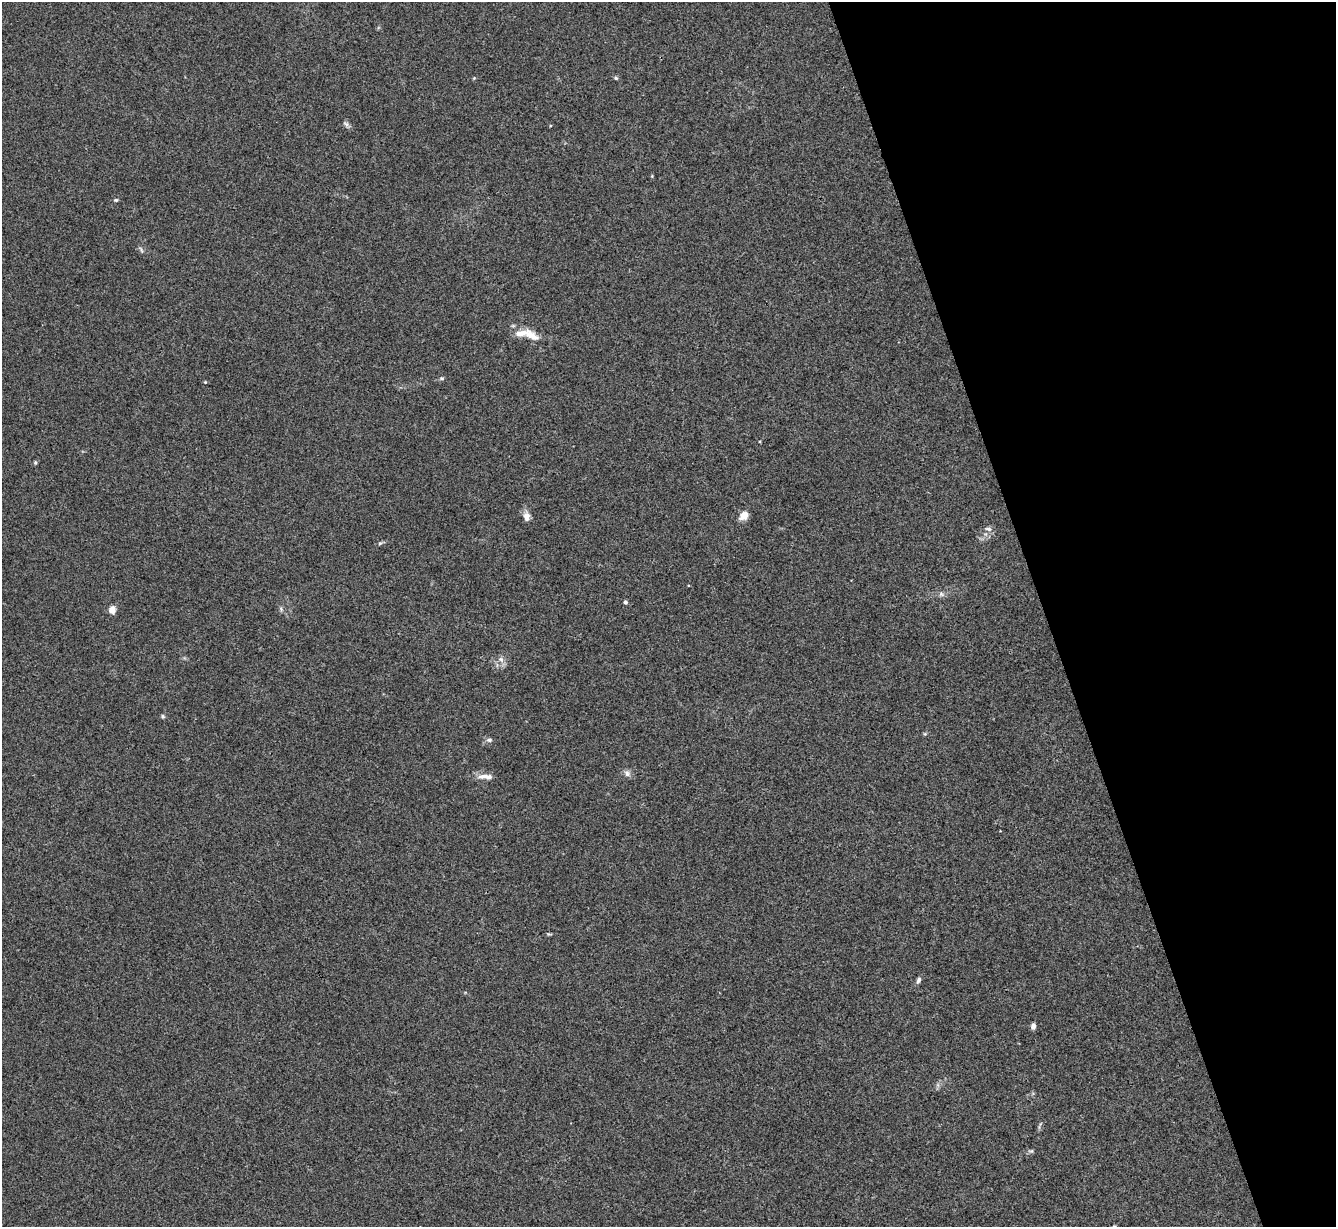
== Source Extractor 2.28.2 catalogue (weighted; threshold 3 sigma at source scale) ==
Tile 12 of 4 x 4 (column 4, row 3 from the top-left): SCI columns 4005-5338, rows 1500-2724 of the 5340 x 5325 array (HDU 1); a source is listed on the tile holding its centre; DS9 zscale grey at full resolution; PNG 1338 x 1229 px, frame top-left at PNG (2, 2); no overlay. Shown black and unused: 22% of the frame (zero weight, under 3 of 4 exposures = <1% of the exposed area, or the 3 px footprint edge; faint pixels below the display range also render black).
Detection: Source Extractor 2.28.2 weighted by HDU 2 'WHT'; one run over the whole footprint, this tile lists its part. Background 0.0334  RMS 0.0043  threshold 0.0195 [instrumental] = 3 sigma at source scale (4.5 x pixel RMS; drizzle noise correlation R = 1.50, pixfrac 1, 0.05/0.05 arcsec/px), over >= 5 px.
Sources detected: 27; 2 inside a brighter listed object's ellipse — not listed separately; the other 25 listed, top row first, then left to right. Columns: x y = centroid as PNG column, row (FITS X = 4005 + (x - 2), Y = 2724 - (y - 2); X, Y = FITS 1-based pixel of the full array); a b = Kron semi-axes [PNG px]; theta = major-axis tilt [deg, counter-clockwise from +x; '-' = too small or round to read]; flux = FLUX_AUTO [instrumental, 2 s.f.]
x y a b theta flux
616 78 5 4 - 0.62
346 124 9 5 -31 1.1
652 176 4 4 - 0.36
116 200 5 4 - 0.56
141 250 11 3 -64 0.76
532 335 25 10 -36 5.9
442 378 6 5 - 0.66
205 382 4 4 - 0.34
35 462 6 4 71 0.59
744 516 11 9 40 3.8
527 517 12 8 -76 2.7
988 529 10 6 -9 1.5
380 543 7 4 44 0.62
941 594 8 6 -2 1.2
625 602 4 4 - 1
112 610 9 8 - 2.4
501 659 10 6 -49 1.8
163 716 5 5 - 0.6
489 740 8 5 8 1.1
627 773 9 7 -56 1.6
483 776 15 7 8 2.9
549 934 8 2 -10 0.51
918 980 9 5 68 1.2
1033 1026 6 5 - 1.6
1031 1151 7 5 1 0.74